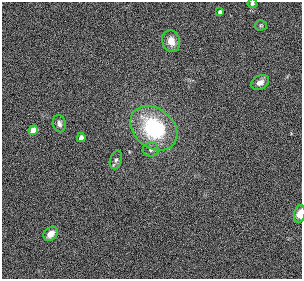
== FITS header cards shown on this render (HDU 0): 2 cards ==
NAXIS1  =                  300
NAXIS2  =                  277

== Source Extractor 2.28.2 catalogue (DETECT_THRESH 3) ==
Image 300 x 277 px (HDU 0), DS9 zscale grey, 1 PNG px = 1 image px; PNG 304 x 281 px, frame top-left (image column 1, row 277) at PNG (2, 2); each listed source drawn as its Kron ellipse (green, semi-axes under 4 px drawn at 4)
Background 3.96e-05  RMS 0.025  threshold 0.0758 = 3 sigma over >= 5 px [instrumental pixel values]
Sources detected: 13; all 13 listed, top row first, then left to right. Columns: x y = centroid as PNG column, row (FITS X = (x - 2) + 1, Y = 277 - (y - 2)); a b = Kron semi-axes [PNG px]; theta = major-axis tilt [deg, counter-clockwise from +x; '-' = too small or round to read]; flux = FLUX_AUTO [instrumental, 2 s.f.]
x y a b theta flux
252 3 5 4 - 3.6
220 12 4 4 - 5.3
261 25 5 5 - 2.2
171 41 11 9 -70 16
260 82 9 7 30 9.4
59 124 8 6 -78 6
154 128 26 19 -39 160
33 130 5 4 - 22
81 138 4 4 - 8.5
151 150 8 7 - 6.7
116 160 9 6 73 4.7
300 214 9 5 80 17
51 234 8 6 45 15
At the frame edge (FLAGS 8, measured only in part): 2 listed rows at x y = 252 3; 300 214